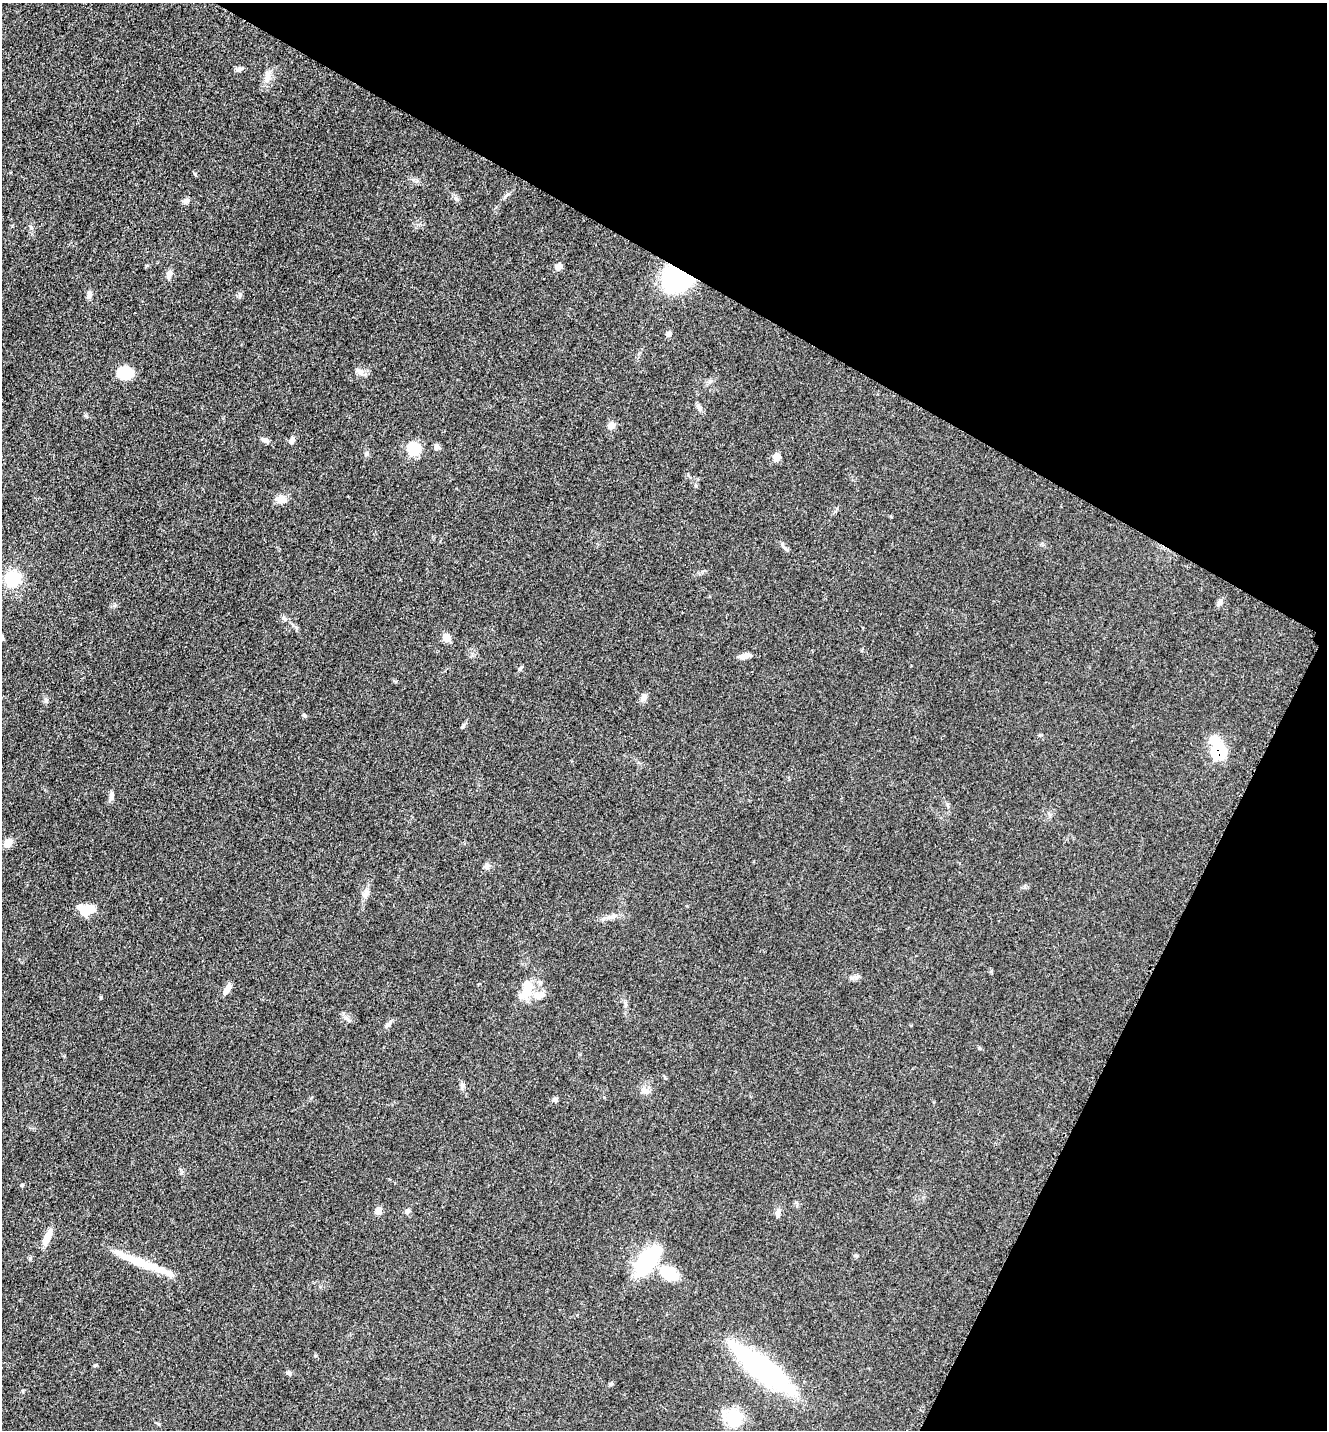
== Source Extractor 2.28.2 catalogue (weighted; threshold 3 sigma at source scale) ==
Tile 8 of 4 x 4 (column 4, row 2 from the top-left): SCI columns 4273-5597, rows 2897-4324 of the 5805 x 5772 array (HDU 1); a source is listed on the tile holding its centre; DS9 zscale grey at full resolution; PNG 1329 x 1432 px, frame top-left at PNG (2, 3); no overlay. Shown black and unused: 27% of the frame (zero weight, under 3 of 5 exposures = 3% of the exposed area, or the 3 px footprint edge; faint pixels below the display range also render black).
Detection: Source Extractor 2.28.2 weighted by HDU 2 'WHT'; one run over the whole footprint, this tile lists its part. Background 0.0639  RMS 0.0059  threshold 0.0265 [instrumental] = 3 sigma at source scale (4.5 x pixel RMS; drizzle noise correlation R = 1.50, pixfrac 1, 0.05/0.05 arcsec/px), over >= 5 px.
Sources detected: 54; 1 inside a brighter object's white glare — not listed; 2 inside a brighter listed object's ellipse — not listed separately; the other 51 listed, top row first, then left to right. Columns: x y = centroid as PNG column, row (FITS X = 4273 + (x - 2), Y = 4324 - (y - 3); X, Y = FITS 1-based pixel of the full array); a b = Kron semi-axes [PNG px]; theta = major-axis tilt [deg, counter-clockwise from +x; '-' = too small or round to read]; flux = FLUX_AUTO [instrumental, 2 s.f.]
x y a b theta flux
239 69 12 5 12 1.7
267 77 16 8 77 4.7
186 201 10 6 15 1.9
558 267 6 6 - 5.1
169 274 11 7 76 2.6
677 278 25 21 18 83
89 295 12 6 -89 2.2
668 334 7 6 - 1.8
125 373 13 11 -1 20
700 409 8 4 -89 1.3
611 425 9 8 - 3
265 440 10 6 -23 2.2
292 440 9 6 58 2.9
437 447 7 7 - 2.1
414 449 7 7 - 31
367 453 6 5 - 1.2
777 457 7 6 - 6.4
281 499 13 10 7 4.7
785 548 12 4 -43 1.7
12 579 15 14 - 23
1220 602 10 6 58 1.9
284 618 8 4 -44 1.1
446 637 8 7 - 6.1
744 656 16 6 9 3.2
644 697 10 7 64 2.2
46 700 7 4 -46 1.1
304 715 6 4 -67 0.91
463 726 7 4 46 0.92
1219 752 9 8 - 42
111 795 11 6 88 2.3
8 843 11 8 46 4.8
487 866 8 7 - 2.1
366 894 12 8 65 3.3
87 909 18 10 8 13
227 988 13 6 59 4.2
526 991 32 14 67 13
388 1025 10 6 38 1.9
646 1091 12 6 -20 2.8
555 1100 7 6 - 1.5
22 1185 5 4 - 0.62
378 1211 9 7 65 3.3
407 1211 7 5 -88 1.4
778 1214 10 6 74 2.2
47 1237 22 7 68 6.7
648 1260 38 16 52 45
146 1264 56 10 -19 20
669 1274 17 12 -23 21
95 1365 5 4 - 0.85
763 1369 70 17 -38 120
289 1373 8 5 -44 1.2
734 1418 23 18 -50 20
Overlapping masked pixels (flux is a lower limit): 2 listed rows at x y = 677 278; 1219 752
Unlisted compact peaks at least as high as the median listed source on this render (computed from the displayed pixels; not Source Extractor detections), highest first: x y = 456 199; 610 1384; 315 1356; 240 294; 519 669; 346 1018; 609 917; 30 1258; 358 370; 100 997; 365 375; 696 486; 508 194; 115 605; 181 1173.